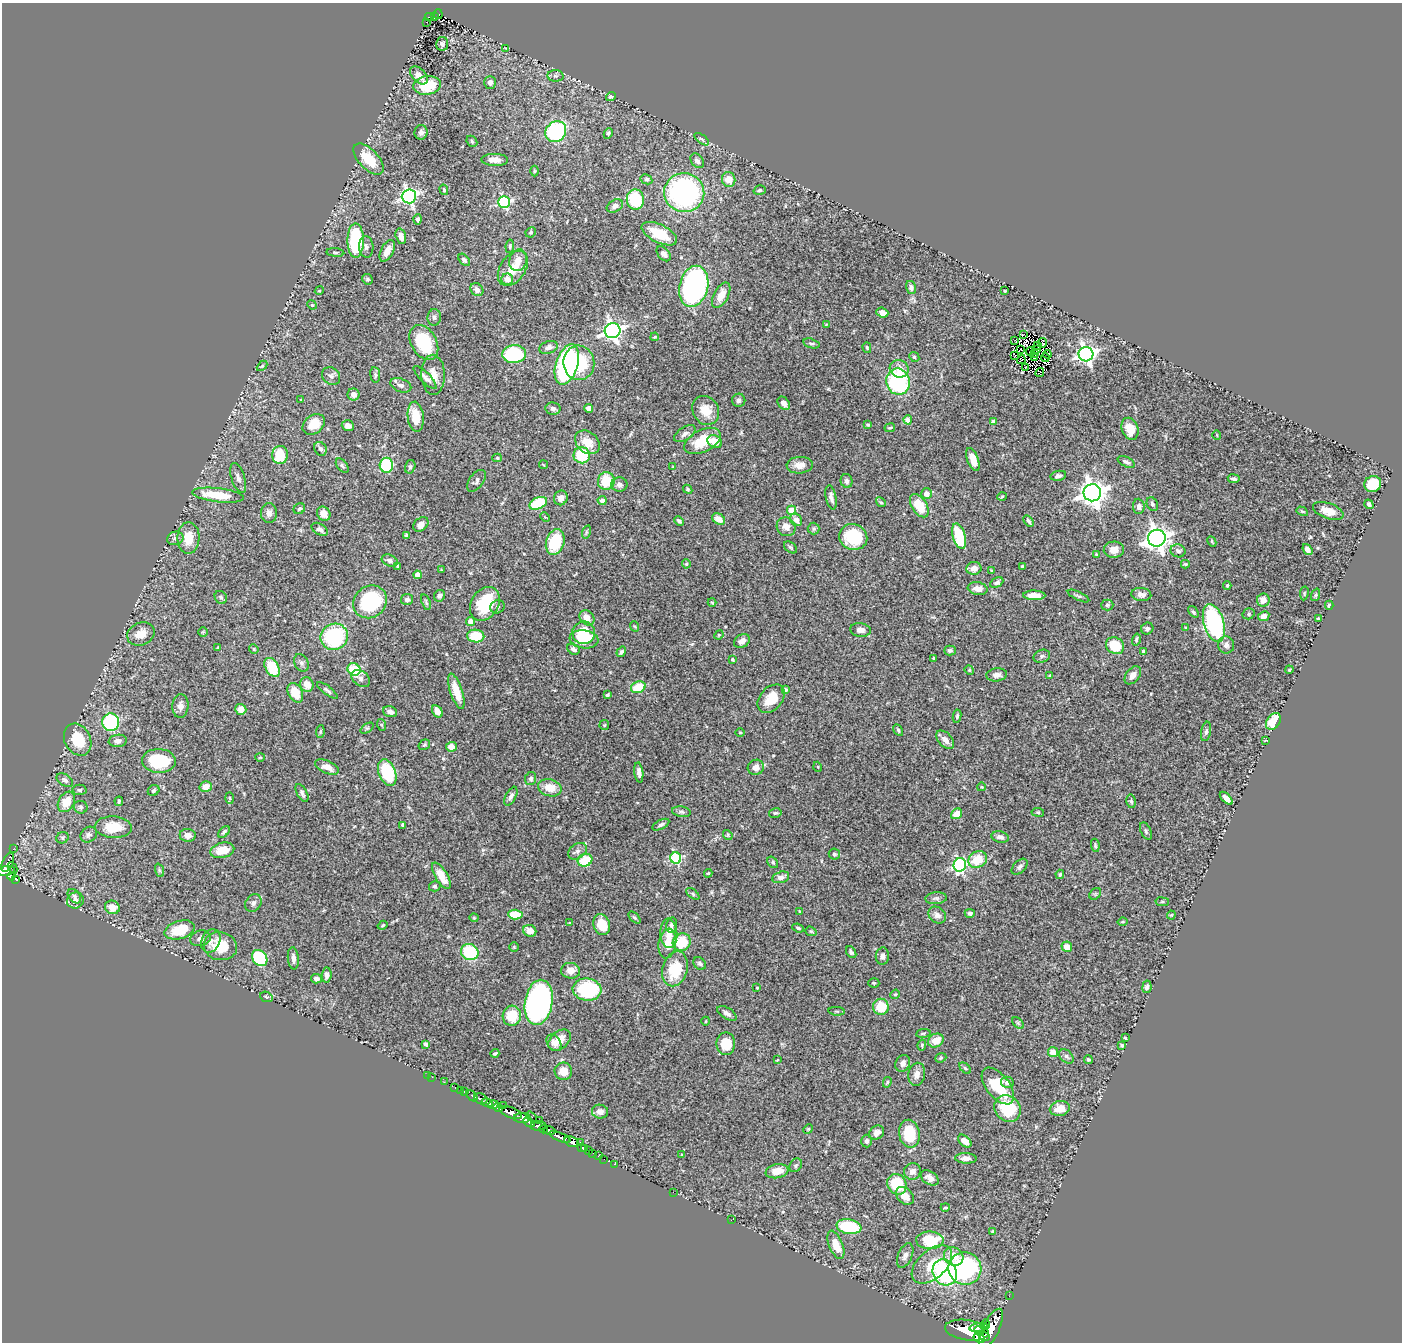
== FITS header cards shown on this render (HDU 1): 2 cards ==
NAXIS1  =                 1400
NAXIS2  =                 1340

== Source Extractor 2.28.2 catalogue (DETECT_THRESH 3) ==
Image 1400 x 1340 px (HDU 1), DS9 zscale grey, 1 PNG px = 1 image px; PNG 1404 x 1344 px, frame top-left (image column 1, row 1340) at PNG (2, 3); each listed source drawn as its Kron ellipse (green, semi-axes under 4 px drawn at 4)
Background 1.05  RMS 0.024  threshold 0.0728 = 3 sigma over >= 5 px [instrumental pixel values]
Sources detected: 472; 4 with non-positive FLUX_AUTO (blend fragments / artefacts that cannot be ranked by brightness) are neither listed nor drawn; the other 468 listed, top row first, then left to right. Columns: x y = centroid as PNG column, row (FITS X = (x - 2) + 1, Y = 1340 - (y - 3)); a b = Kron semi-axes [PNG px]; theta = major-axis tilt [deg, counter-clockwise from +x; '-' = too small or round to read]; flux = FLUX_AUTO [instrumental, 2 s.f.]
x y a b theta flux
438 14 5 3 - 21
434 16 3 3 - 19
429 17 4 3 - 51
426 22 3 3 - 3.9
442 44 7 6 - 4.1
506 48 4 2 - 1.3
419 75 11 6 -46 13
555 76 8 6 -3 4.3
490 82 6 5 - 7.8
427 85 14 9 7 61
611 97 5 4 - 4.1
421 132 7 6 - 5.7
556 132 11 9 46 160
608 133 5 4 - 3.2
702 139 8 4 -38 2.7
472 141 6 5 - 1.9
368 159 19 9 -46 48
495 160 13 6 -2 13
697 161 8 5 -51 5.3
534 171 5 3 - 1.7
646 179 6 5 - 2.8
729 179 7 6 - 21
444 190 5 4 - 2.2
760 190 6 4 17 2.4
684 193 20 19 - 310
409 196 7 7 - 430
635 200 10 8 -82 83
504 202 6 6 - 200
615 206 9 6 28 7
418 219 5 4 - 4.7
531 232 5 5 - 2.8
659 234 19 9 -26 49
401 236 8 5 -75 9.4
356 240 17 8 -90 120
510 246 7 4 81 2.7
366 247 11 7 -86 6.3
387 251 12 6 63 12
335 252 9 3 -5 2.6
664 254 9 5 -49 6.9
464 260 7 4 -49 3.9
518 260 11 8 72 15
513 268 19 12 56 30
367 279 5 5 - 3
507 279 6 5 - 13
694 286 21 14 77 360
911 288 7 5 -75 4
477 290 7 5 -46 7.4
319 291 4 3 - 1.5
1005 291 3 2 - 1.5
721 295 14 7 61 16
312 305 5 4 - 1.6
882 313 6 4 -21 9.5
434 317 8 6 85 5
826 325 3 3 - 1.3
613 331 8 7 - 690
1023 334 3 2 - 0.61
655 337 4 3 - 1.7
1015 340 3 2 - 1.9
424 342 19 12 -59 80
811 343 8 4 -15 3.6
1043 343 5 2 - 2.1
1038 346 3 2 - 0.52
548 347 9 6 19 7.1
867 348 5 4 - 2.5
1021 349 3 2 - 0.39
1037 350 4 2 - 0.76
1030 352 4 2 - 2.1
514 354 12 9 5 140
1034 354 2 2 - 0.79
1047 354 4 2 - 2.3
1086 354 7 7 - 620
1014 355 4 2 - 0.86
914 357 5 4 - 2.2
1034 358 3 2 - 1.5
1045 358 4 2 - 1.9
1021 360 4 2 - 2.1
579 363 17 15 -83 70
567 364 21 11 72 390
262 366 6 3 44 2
1026 367 4 3 - 1.5
899 369 9 8 - 17
1040 373 5 2 - 1.3
375 375 8 5 -83 3.5
433 375 20 11 -89 21
331 376 10 8 -41 5.9
425 377 15 5 -45 6.8
898 382 13 11 -79 160
401 385 11 6 -20 6.5
354 394 6 6 - 9
301 400 3 2 - 1.1
739 400 6 6 - 4.7
784 403 7 5 -52 12
589 408 4 4 - 6.5
553 409 7 6 - 5
706 410 15 13 -58 27
416 417 15 8 -84 30
908 420 4 4 - 11
993 422 4 4 - 9.9
314 424 12 9 38 31
868 425 3 3 - 2
348 426 6 5 - 9.5
890 428 5 2 - 1.8
1130 429 11 8 -69 28
685 434 12 6 33 7.4
1217 435 5 3 - 1.3
702 441 20 11 26 49
587 442 14 10 -39 27
715 442 7 6 - 20
320 449 7 6 - 3.9
280 455 9 8 - 51
582 455 8 8 - 71
497 458 5 4 - 2
973 459 12 5 -70 17
1126 462 9 5 -26 4.8
386 465 7 6 - 84
543 465 5 3 - 1.3
800 465 13 8 3 15
342 466 8 5 -52 3.3
410 467 7 5 75 2.7
673 467 3 3 - 1.4
1058 476 8 5 10 4.5
238 478 15 6 -72 7.8
1234 479 6 4 -9 4.5
476 481 12 7 53 5.1
606 481 9 8 - 46
846 481 7 6 - 5
1373 484 8 8 - 52
619 485 8 7 - 6.5
688 489 5 4 - 2.1
1092 493 9 8 - 1500
926 494 5 5 - 11
218 495 26 7 -7 55
1002 496 5 3 - 1.4
831 497 12 5 -78 7.3
561 498 7 6 - 9.6
602 500 4 4 - 7.4
881 502 5 4 - 2.2
538 503 9 5 23 83
1152 504 7 5 -64 3.6
1369 504 5 4 - 4.4
919 506 13 7 -57 39
1139 506 8 6 -87 5.6
299 509 6 5 - 3.1
791 510 4 4 - 47
1302 511 6 4 -29 2.1
1328 511 16 7 -20 19
269 513 10 8 89 7.9
324 514 7 6 - 18
545 517 5 3 - 1.5
719 519 7 5 -32 15
796 520 7 5 -50 10
679 521 5 3 - 3.5
1028 521 6 3 -57 3.3
421 524 8 6 42 10
786 527 10 9 - 11
320 529 9 5 -33 5.8
814 529 6 6 - 2.9
586 532 7 4 72 2.4
407 536 4 4 - 4.2
959 536 13 6 -73 75
853 537 14 13 - 87
175 538 8 6 13 6.4
188 538 16 11 89 29
1157 538 9 8 - 1300
1212 541 5 3 - 2
555 542 13 9 72 67
790 547 7 5 -40 2.9
1114 550 10 8 3 14
1308 550 6 4 -53 7.8
1178 551 7 6 - 6
1096 554 4 4 - 1.5
390 560 8 5 -22 4.9
686 564 4 4 - 1.9
1185 564 4 3 - 1.9
398 566 4 2 - 2
1022 566 3 2 - 1.5
974 568 8 6 10 12
441 570 4 4 - 1.3
992 571 3 3 - 1.8
418 575 4 4 - 17
997 583 7 4 28 4.7
1227 585 4 3 - 2
978 589 10 6 -9 12
1304 593 7 3 81 1.8
1034 595 11 5 -1 17
1141 595 10 6 -4 7.3
1315 595 6 4 70 2.3
440 596 6 5 - 4.2
1078 596 12 3 -25 3
221 597 7 5 -53 4
407 599 6 5 - 5.6
1263 600 6 6 - 14
370 602 17 15 40 170
426 602 8 4 -72 2.8
712 602 4 3 - 1.3
485 604 18 13 58 70
1107 605 6 5 - 3.1
1329 605 4 3 - 3.1
498 607 7 6 - 3.5
1193 612 6 4 -51 2.6
1249 614 6 5 - 3.4
1264 616 6 4 27 6.5
587 618 8 6 -47 17
1319 619 4 3 - 2.4
470 622 4 4 - 16
1214 623 20 10 -73 240
634 626 5 3 - 1.6
1186 628 3 3 - 1.6
1147 629 6 5 - 4
860 630 10 7 -7 8.3
203 632 5 5 - 1.8
584 633 11 11 - 46
141 634 14 11 24 19
719 635 5 4 - 1.9
476 636 8 6 -2 55
334 637 14 13 - 140
584 639 14 9 -8 45
1136 639 6 4 74 2.5
742 641 8 6 32 9.1
1226 645 8 8 - 7.2
1115 646 9 8 - 43
218 647 4 2 - 1.3
254 649 5 4 - 1.8
573 649 7 5 -31 6.3
950 650 6 5 - 3.7
1144 651 4 4 - 7.4
621 652 5 4 - 3.6
1042 656 8 6 20 4.3
934 658 3 3 - 1.8
732 659 3 3 - 2.3
301 663 9 6 -61 5.1
272 667 10 6 -59 58
354 669 7 6 - 77
969 670 5 4 - 2
1289 670 4 3 - 1.5
997 675 10 6 5 7.9
1133 675 10 6 52 12
1050 676 3 2 - 1.6
361 678 10 7 -37 5.7
307 684 7 6 - 17
638 687 7 5 20 43
327 690 12 4 -37 4.5
785 690 4 4 - 4.3
456 691 18 6 -72 24
295 693 10 7 -61 28
607 695 4 3 - 2.5
771 699 16 11 48 29
180 706 12 8 85 8.7
241 709 5 5 - 15
437 711 7 4 -60 11
390 712 7 5 -18 8.2
957 716 6 4 81 3.1
1273 721 9 6 56 46
111 722 9 8 - 170
382 725 6 4 -71 1.8
604 725 5 5 - 1.8
367 728 7 4 36 2.5
898 730 6 4 -60 2.4
1206 731 10 5 80 4.4
320 732 6 4 83 2.1
740 732 4 3 - 1.4
78 740 16 13 -63 47
945 740 11 6 -46 10
118 741 9 6 8 7.5
1266 741 3 2 - 1.2
424 745 6 5 - 2.7
451 747 5 5 - 13
260 757 5 3 - 1.5
159 761 17 12 -3 85
327 767 12 6 -22 15
756 767 8 7 - 10
818 767 5 3 - 1.3
387 772 14 8 -68 99
639 772 10 4 -84 6
531 779 6 5 - 3.7
65 780 9 5 -32 5.2
206 787 6 5 - 14
981 787 4 3 - 1.2
550 788 12 8 -14 24
80 790 7 5 1 3.1
154 790 6 5 - 2.9
302 793 10 5 -62 5
511 796 10 5 62 5.7
230 798 5 3 - 1.7
1226 798 8 4 -45 9.6
119 801 5 3 - 2.3
1131 801 7 4 -79 3
66 802 11 8 60 27
81 807 7 6 - 3.8
681 812 9 5 -9 3.9
1038 812 6 4 -7 2.1
775 813 6 4 13 2.5
956 814 6 5 - 23
403 825 4 3 - 5.2
661 825 9 4 27 4.2
113 827 18 10 -3 34
1146 831 9 5 -66 3.3
224 832 7 4 45 3.8
89 835 9 7 38 5.3
188 835 8 6 -6 9.5
728 835 5 4 - 1.9
1000 837 9 5 -11 7.4
63 838 6 5 - 3
1095 845 6 4 -81 2.4
13 849 3 2 - 2.2
222 850 12 7 14 24
577 851 10 7 35 7
834 854 5 5 - 3.1
676 858 5 5 - 160
585 860 7 6 - 44
978 860 10 8 29 38
8 862 10 5 66 75
773 862 6 4 -50 3
960 865 7 6 - 280
1020 867 9 6 44 5.3
13 868 6 2 -63 39
159 870 7 4 -72 2.6
6 871 9 5 9 290
708 873 4 3 - 1.8
1060 874 4 3 - 2.2
11 876 4 4 - 42
441 876 15 6 -58 22
781 877 9 5 15 8
16 879 4 3 - 65
435 886 6 5 - 2.7
693 894 7 4 -37 2.4
1095 894 6 5 - 2.6
74 896 8 5 -48 4.1
936 898 11 6 4 5.3
75 900 8 8 - 8.2
1162 902 7 3 -8 2.3
253 903 9 7 58 6.1
112 907 7 6 - 16
799 911 3 2 - 1
970 913 5 4 - 3.7
515 915 7 5 -3 39
937 915 10 7 -39 7.7
1171 915 4 4 - 1.6
474 918 4 4 - 1.7
635 918 7 3 -44 2.4
1122 922 5 3 - 1.8
569 923 4 2 - 1.1
383 925 5 4 - 2
602 925 11 8 -73 32
671 925 8 5 74 5
798 928 6 4 -20 2.1
180 930 15 9 17 47
530 931 7 5 -26 14
811 931 6 4 -20 2.2
669 933 15 8 -86 17
200 938 10 7 17 7
211 941 12 9 64 9.4
682 942 9 8 - 47
667 944 15 8 80 27
220 946 17 14 -10 42
514 947 4 4 - 1.7
1067 947 5 5 - 16
470 952 9 8 - 83
851 952 6 4 -57 3.7
882 956 8 6 85 5.6
260 958 9 7 -50 100
293 958 11 5 -85 8.1
700 963 7 5 -45 3.6
675 969 18 12 75 60
571 971 9 8 - 12
327 975 7 5 85 7
316 979 5 4 - 5.9
874 983 5 4 - 2.2
1147 987 6 4 78 4.8
757 988 3 3 - 2
587 989 14 11 -7 140
895 994 5 4 - 1.8
266 997 6 5 - 2.9
539 1002 23 13 80 570
881 1007 8 8 - 41
837 1011 8 3 -5 1.8
727 1013 11 5 -32 6.9
512 1016 10 9 - 41
706 1021 4 3 - 1.2
1018 1023 7 4 -45 2.7
923 1033 7 3 8 2.2
1125 1038 4 3 - 1.9
559 1040 13 8 42 20
936 1041 8 6 28 19
554 1043 9 6 -57 9.7
426 1044 4 4 - 4.4
726 1044 11 9 -90 39
922 1045 5 4 - 2.2
1122 1045 4 3 - 2.9
1053 1052 5 5 - 16
495 1053 4 3 - 2.2
1066 1056 8 5 -44 4.3
941 1058 6 4 22 2
1088 1059 4 4 - 2.2
777 1060 4 2 - 1.4
903 1063 8 7 - 7
965 1068 7 4 -45 2.3
563 1071 9 8 - 19
917 1074 11 8 79 11
428 1075 2 2 - 4.7
432 1077 2 2 - 39
444 1082 3 2 - 3.9
887 1082 5 4 - 2.1
1007 1082 6 5 - 5.9
998 1086 21 11 -51 71
455 1088 3 2 - 9.2
460 1090 2 2 - 5.1
464 1092 3 3 - 30
472 1096 6 3 -45 61
481 1099 7 5 -28 110
487 1103 6 3 -25 300
493 1104 5 4 - 400
503 1105 2 2 - 25
498 1108 5 4 - 240
1008 1109 14 12 -44 76
1060 1109 10 7 12 20
511 1112 12 5 -20 870
600 1112 8 7 - 10
531 1117 6 2 -34 46
522 1118 8 5 0 330
540 1120 2 2 - 8.3
529 1122 6 3 -32 160
538 1126 8 4 3 360
544 1129 4 3 - 62
808 1129 5 4 - 1.6
550 1130 6 4 -12 120
876 1133 8 6 35 9.5
909 1134 14 10 -78 54
560 1137 11 4 -23 530
867 1141 6 5 - 4.3
965 1141 8 5 -40 11
572 1142 7 5 -23 660
580 1142 3 2 - 26
582 1148 4 2 - 18
584 1148 3 3 - 21
589 1151 4 2 - 18
593 1153 2 2 - 3.2
681 1155 3 2 - 0.96
599 1156 3 2 - 14
966 1158 11 5 -2 8.8
604 1159 2 2 - 3.3
614 1164 3 2 - 14
796 1165 7 5 53 3.1
777 1171 11 7 11 21
912 1171 8 8 - 10
930 1178 10 6 -33 9.3
897 1184 10 9 - 60
673 1192 2 2 - 81
905 1196 10 7 -47 18
945 1207 4 3 - 2.1
731 1220 2 2 - 3.6
849 1227 12 7 -9 90
993 1231 3 3 - 2.2
930 1240 13 8 0 64
836 1245 15 7 -68 25
905 1256 13 7 67 7.8
954 1256 10 8 -35 24
932 1265 24 14 42 46
965 1269 16 16 - 250
945 1272 13 11 -57 180
1009 1296 2 2 - 4.4
986 1324 5 4 - 160
978 1327 9 3 9 300
991 1329 22 8 64 1600
967 1330 22 10 -9 2400
979 1331 5 2 - 190
984 1337 5 4 - 310
979 1338 6 4 -29 310
At the frame edge (FLAGS 8, measured only in part): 1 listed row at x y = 6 871
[4 non-positive-flux detections neither listed nor drawn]